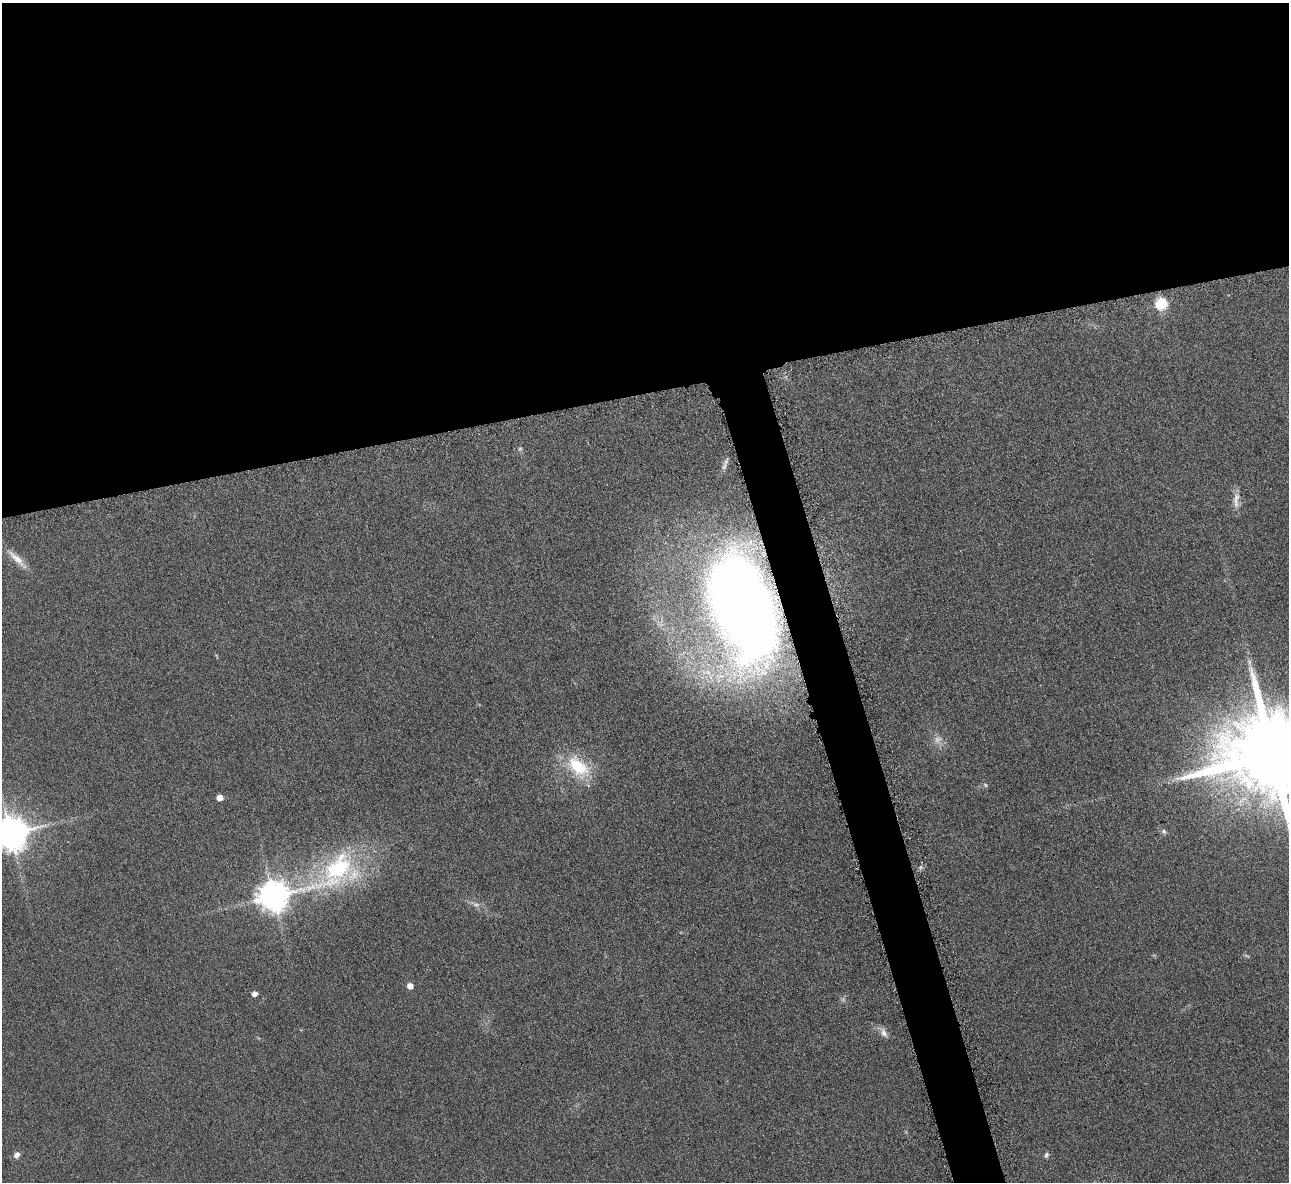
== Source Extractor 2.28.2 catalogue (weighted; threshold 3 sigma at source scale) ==
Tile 2 of 4 x 4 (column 2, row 1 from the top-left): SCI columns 1293-2579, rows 3698-4877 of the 5171 x 5154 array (HDU 1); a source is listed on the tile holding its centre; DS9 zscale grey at full resolution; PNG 1291 x 1184 px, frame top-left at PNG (2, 3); no overlay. Shown black and unused: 36% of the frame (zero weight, under 3 of 6 exposures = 2% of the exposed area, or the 3 px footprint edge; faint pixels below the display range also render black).
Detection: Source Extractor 2.28.2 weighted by HDU 2 'WHT'; one run over the whole footprint, this tile lists its part. Background 0.121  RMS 0.011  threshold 0.043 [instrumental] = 3 sigma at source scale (4.09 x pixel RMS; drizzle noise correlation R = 1.36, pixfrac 0.8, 0.05/0.05 arcsec/px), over >= 5 px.
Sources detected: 21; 3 too faint to see at this stretch — not listed; the other 18 listed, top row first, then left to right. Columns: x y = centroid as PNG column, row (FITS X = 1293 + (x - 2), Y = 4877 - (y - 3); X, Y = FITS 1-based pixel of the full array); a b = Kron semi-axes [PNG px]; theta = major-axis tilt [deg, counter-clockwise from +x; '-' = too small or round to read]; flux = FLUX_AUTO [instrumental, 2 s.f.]
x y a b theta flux
1162 303 6 6 - 87
724 466 18 6 70 4.8
1236 502 19 7 -76 8
16 558 31 8 -43 12
743 608 85 42 -68 1600
1272 755 27 22 6 19000
578 766 31 17 -46 48
219 798 5 5 - 13
1164 831 8 6 -40 2.6
10 833 10 10 - 2200
275 895 39 10 21 1700
476 904 9 5 -5 3.4
1246 956 9 3 -21 1.2
410 986 5 4 - 11
254 994 5 5 - 5.8
884 1032 15 7 -65 5.4
16 1155 9 7 58 4.5
1046 1155 8 5 66 2.5
Overlapping masked pixels (flux is a lower limit): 1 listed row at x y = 743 608
Isophote crosses this tile's border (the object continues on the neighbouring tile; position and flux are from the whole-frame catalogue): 2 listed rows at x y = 1272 755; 10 833